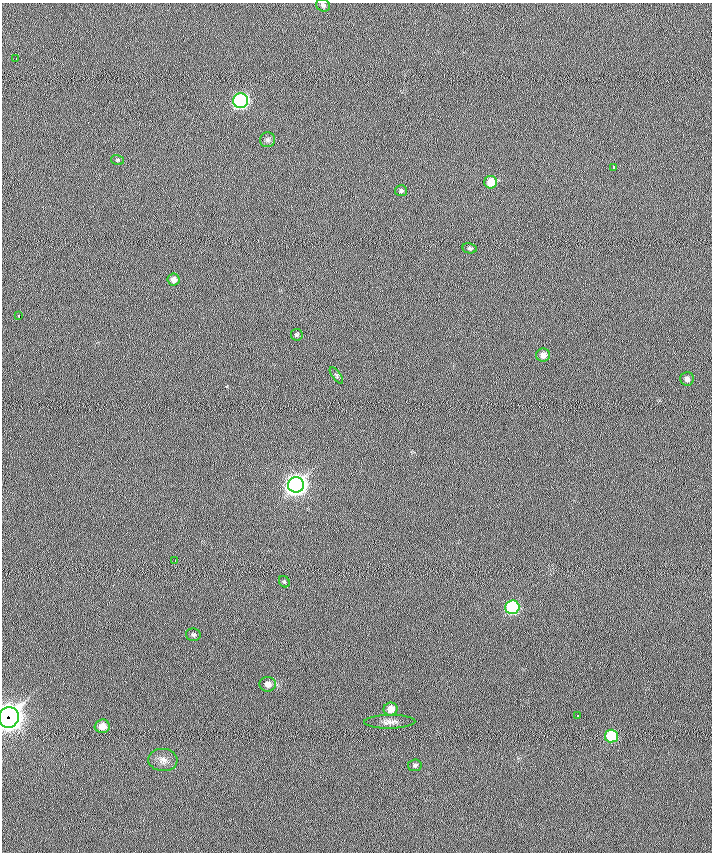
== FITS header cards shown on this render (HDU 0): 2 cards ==
NAXIS1  =                  710 /
NAXIS2  =                  850 /

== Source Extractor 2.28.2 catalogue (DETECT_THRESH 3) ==
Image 710 x 850 px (HDU 0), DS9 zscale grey, 1 PNG px = 1 image px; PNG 714 x 854 px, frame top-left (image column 1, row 850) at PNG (2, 3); each listed source drawn as its Kron ellipse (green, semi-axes under 4 px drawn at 4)
Background 0.445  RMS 5.8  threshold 17.5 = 3 sigma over >= 5 px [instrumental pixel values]
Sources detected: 29; all 29 listed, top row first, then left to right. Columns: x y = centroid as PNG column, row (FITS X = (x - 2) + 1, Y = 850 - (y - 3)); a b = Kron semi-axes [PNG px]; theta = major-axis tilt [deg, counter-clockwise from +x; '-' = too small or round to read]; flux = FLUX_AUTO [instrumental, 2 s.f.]
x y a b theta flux
323 5 7 6 - 920
16 58 2 2 - 2000
241 101 7 7 - 98000
268 140 7 7 - 1200
118 160 6 5 - 670
613 167 3 3 - 2500
491 182 6 6 - 6700
401 191 6 5 - 860
470 248 7 5 -10 870
173 279 6 6 - 2200
19 316 4 3 - 1700
297 335 6 6 - 660
543 355 7 6 - 2800
336 375 10 3 -54 680
687 379 7 7 - 1900
296 485 8 7 - 310000
175 561 2 2 - 270
284 582 6 5 - 620
512 607 7 7 - 48000
193 635 7 6 - 1000
268 684 8 7 - 2900
391 709 7 6 - 4500
578 716 3 3 - 3600
9 717 10 10 - 520000
390 722 25 7 1 3100
102 726 7 6 - 4500
611 736 6 6 - 21000
163 760 14 11 -4 3400
415 765 7 6 - 1100
At the frame edge (FLAGS 8, measured only in part): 1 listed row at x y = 9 717